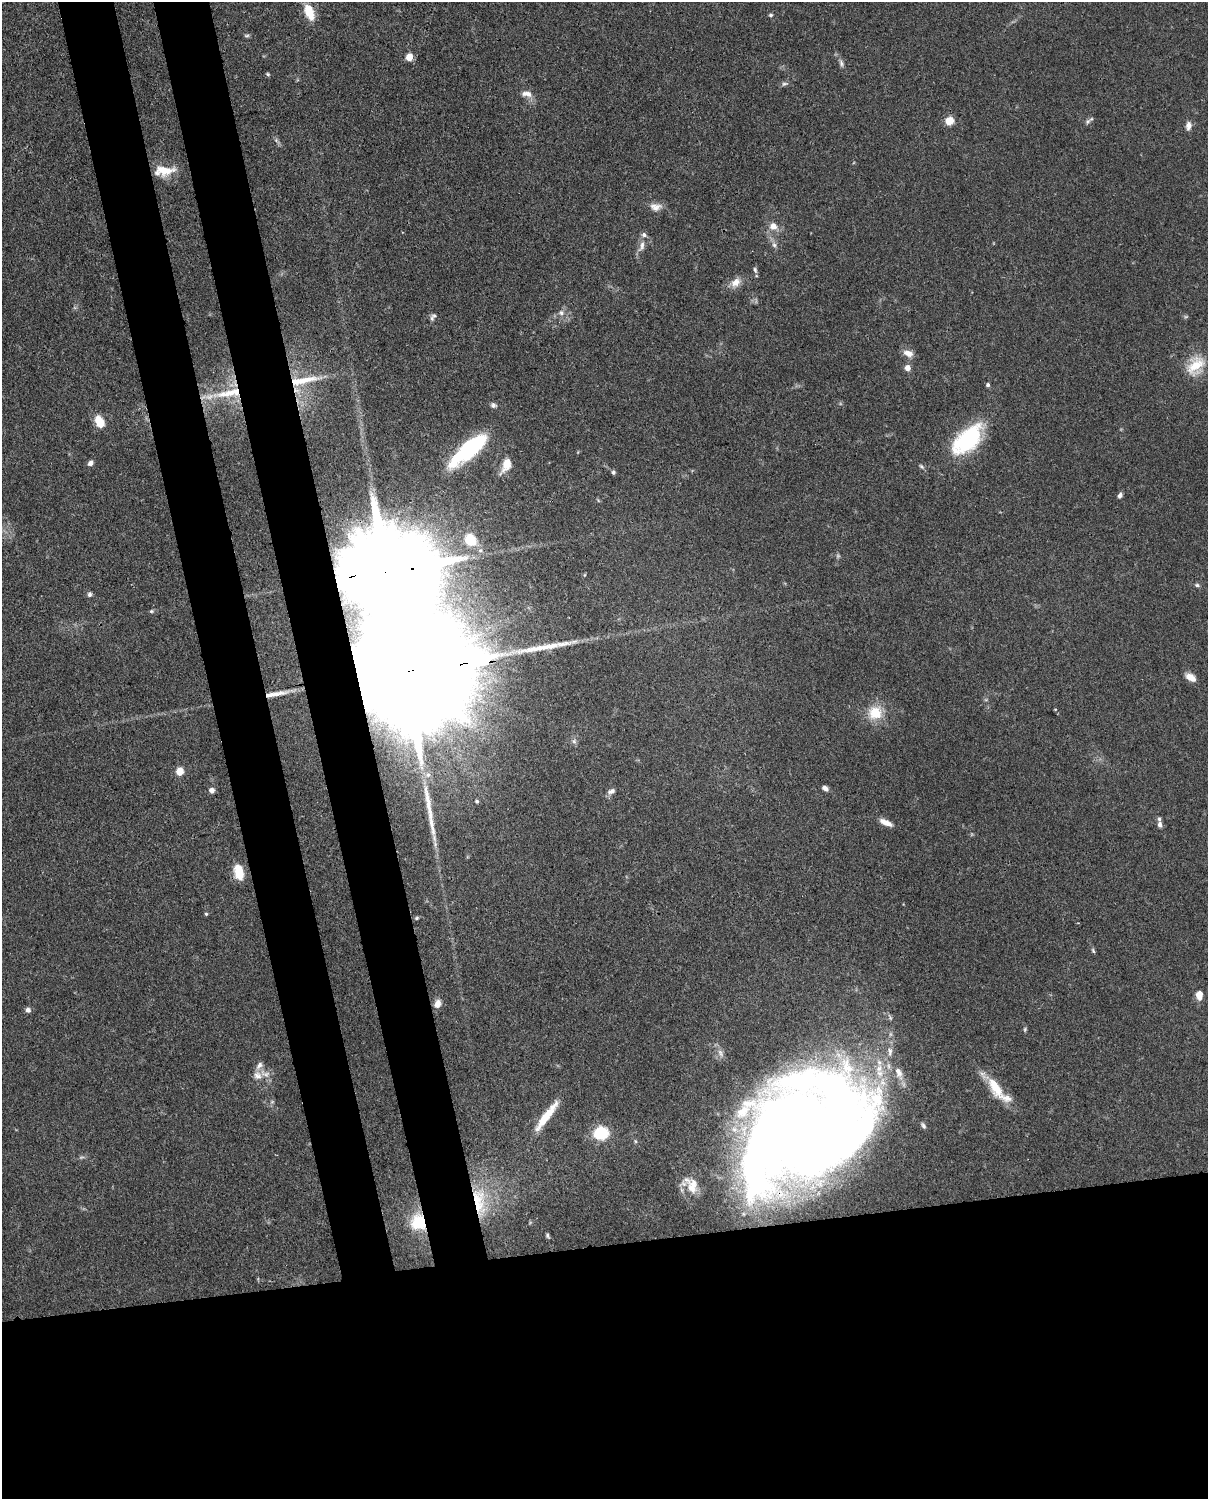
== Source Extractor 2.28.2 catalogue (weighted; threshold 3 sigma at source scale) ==
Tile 11 of 4 x 3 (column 3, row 3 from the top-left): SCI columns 2500-3705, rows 264-1760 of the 5002 x 4907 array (HDU 1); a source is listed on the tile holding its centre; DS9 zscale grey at full resolution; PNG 1210 x 1501 px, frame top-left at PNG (2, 2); no overlay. Shown black and unused: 25% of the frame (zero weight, under 3 of 4 exposures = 7% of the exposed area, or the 3 px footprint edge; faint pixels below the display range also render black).
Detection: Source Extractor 2.28.2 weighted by HDU 2 'WHT'; one run over the whole footprint, this tile lists its part. Background 0.114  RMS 0.0042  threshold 0.0189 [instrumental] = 3 sigma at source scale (4.5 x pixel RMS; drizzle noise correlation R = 1.50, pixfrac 1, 0.05/0.05 arcsec/px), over >= 5 px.
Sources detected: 89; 4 too faint to see at this stretch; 1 inside a brighter object's white glare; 3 long thin detections or spike segments (spike, bleed or trail) — not listed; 6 inside a brighter listed object's ellipse — not listed separately; the other 75 listed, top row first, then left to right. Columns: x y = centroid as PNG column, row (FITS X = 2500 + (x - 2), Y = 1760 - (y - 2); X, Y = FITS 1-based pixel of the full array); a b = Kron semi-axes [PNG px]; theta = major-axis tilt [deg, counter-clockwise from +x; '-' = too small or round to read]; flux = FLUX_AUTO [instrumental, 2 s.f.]
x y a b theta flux
309 12 18 9 -68 9.1
771 15 5 4 - 0.67
409 57 5 5 - 9.5
841 63 13 5 -76 1.5
268 74 6 4 -28 0.62
784 84 8 5 17 0.99
527 94 15 7 -9 2.8
949 121 5 5 - 18
1088 121 8 6 47 1.2
1189 126 10 7 85 2.4
276 140 5 5 - 0.77
164 170 25 13 -5 8.4
656 207 16 10 -6 3.3
773 226 10 10 - 3.7
774 245 8 6 -72 1.5
642 246 18 7 70 3
755 270 9 5 -74 0.97
736 282 15 10 40 4
561 313 8 7 - 1.7
432 318 10 5 -89 1.3
908 353 12 8 -22 3.5
1196 365 25 17 53 13
908 368 5 5 - 3.7
303 380 54 9 9 13
988 385 4 4 - 0.97
229 393 48 11 10 16
493 405 8 6 -25 1.2
99 421 14 9 -66 6.9
968 440 37 19 45 41
470 449 39 12 41 48
90 463 7 5 46 1.7
506 465 20 10 66 5.5
921 466 9 4 -45 0.79
613 472 5 5 - 0.85
1120 495 7 5 65 1.2
470 539 19 15 -47 16
384 572 41 21 6 14000
1197 585 7 5 -15 0.84
89 594 7 5 73 1.1
151 611 6 4 20 0.62
409 671 89 20 7 41000
1190 677 12 7 -33 4.1
875 713 19 17 27 10
574 741 7 5 -45 1.1
180 771 6 6 - 6.5
428 775 8 7 - 1.8
825 788 7 5 -34 1.8
212 790 5 5 - 2.4
611 791 11 7 26 1.8
477 801 5 5 - 0.79
886 822 16 6 -24 3.5
1160 824 9 6 -86 1.6
238 872 17 9 -79 8.9
206 914 4 4 - 0.52
417 918 6 4 27 0.68
1093 951 7 4 -63 0.7
1199 995 10 7 -89 3.8
437 1004 10 7 70 3
28 1010 7 6 - 1.3
1025 1029 6 4 76 0.61
890 1051 13 6 -89 2.4
720 1053 12 7 -59 2.2
899 1073 18 9 -71 4.6
258 1075 13 11 -42 3.6
995 1087 32 13 -60 12
272 1102 6 4 43 0.67
546 1116 43 8 53 11
923 1125 9 5 -57 1.1
803 1130 103 69 33 930
601 1133 8 7 - 30
635 1141 6 4 -71 0.54
692 1186 24 16 -89 8.2
479 1201 43 16 -83 20
418 1222 22 19 -73 13
547 1236 5 4 - 0.7
Overlapping masked pixels (flux is a lower limit): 6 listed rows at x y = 229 393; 384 572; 409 671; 803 1130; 479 1201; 418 1222